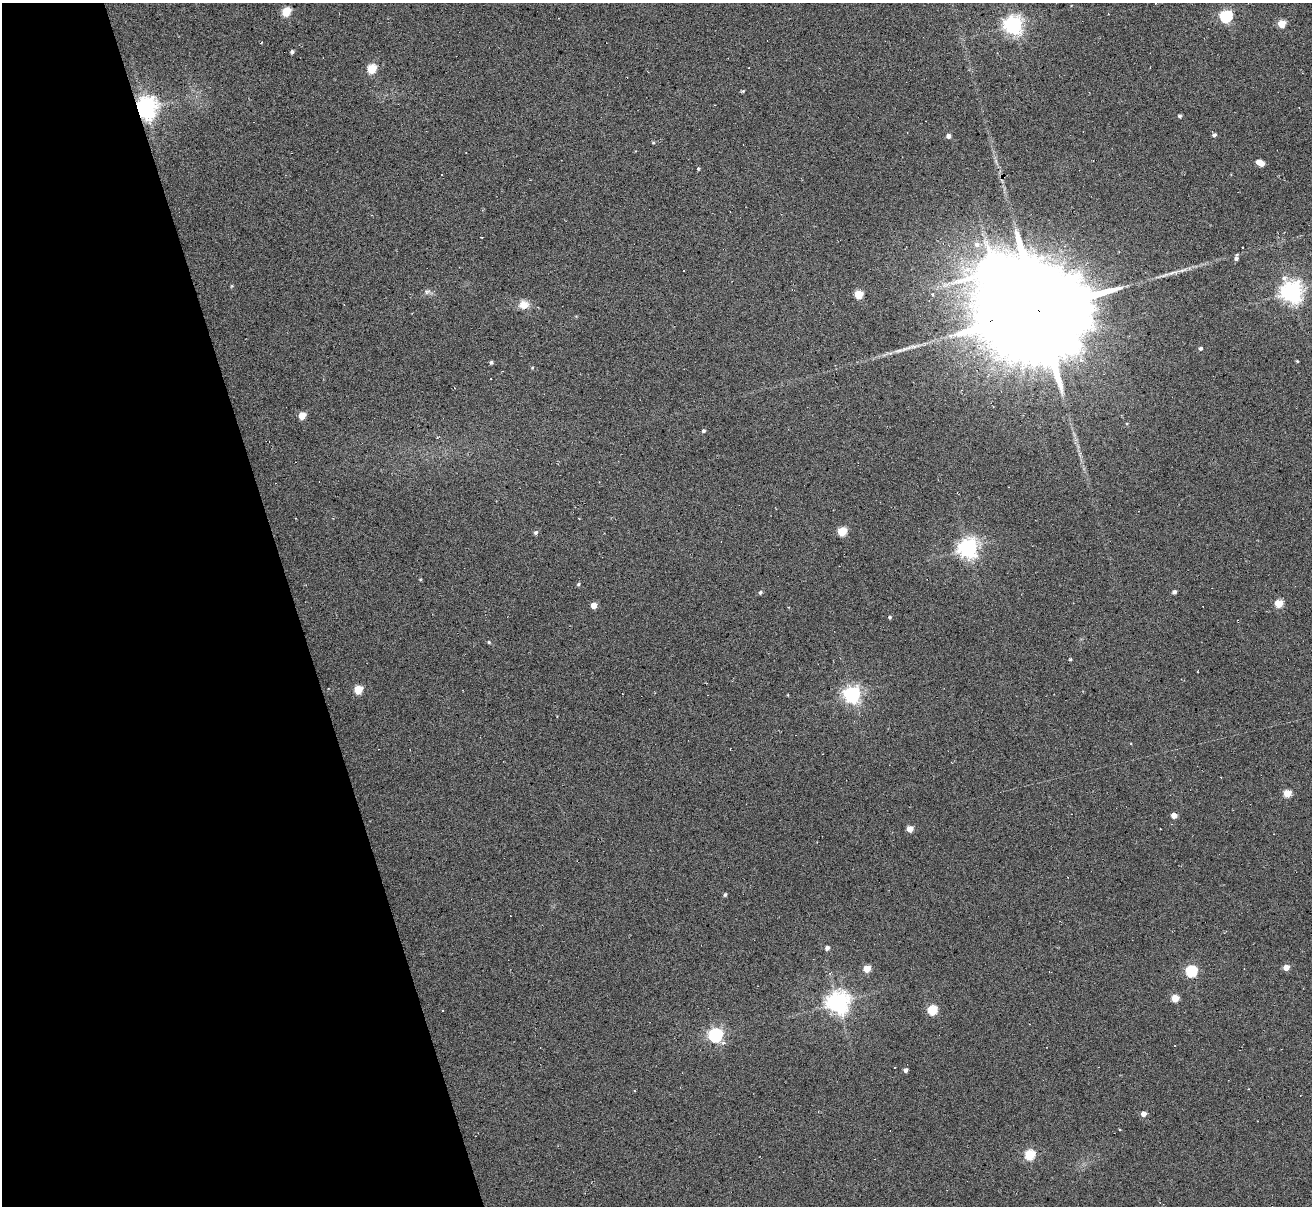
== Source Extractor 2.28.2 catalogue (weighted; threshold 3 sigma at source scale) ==
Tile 5 of 4 x 4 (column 1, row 2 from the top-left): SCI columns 56-1365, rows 2564-3767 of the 5294 x 5235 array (HDU 1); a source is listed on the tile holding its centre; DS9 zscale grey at full resolution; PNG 1314 x 1208 px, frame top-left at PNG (2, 3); no overlay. Shown black and unused: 22% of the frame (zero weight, under 3 of 6 exposures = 3% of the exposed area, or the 3 px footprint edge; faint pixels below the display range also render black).
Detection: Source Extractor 2.28.2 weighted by HDU 2 'WHT'; one run over the whole footprint, this tile lists its part. Background 0.105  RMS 0.051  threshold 0.207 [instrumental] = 3 sigma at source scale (4.09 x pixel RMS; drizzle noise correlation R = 1.36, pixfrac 0.8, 0.05/0.05 arcsec/px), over >= 5 px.
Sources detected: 75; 8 cosmic-ray / hot-pixel residue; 1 long thin detection or spike segment (spike, bleed or trail) — not listed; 1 inside a brighter listed object's ellipse — not listed separately; the other 65 listed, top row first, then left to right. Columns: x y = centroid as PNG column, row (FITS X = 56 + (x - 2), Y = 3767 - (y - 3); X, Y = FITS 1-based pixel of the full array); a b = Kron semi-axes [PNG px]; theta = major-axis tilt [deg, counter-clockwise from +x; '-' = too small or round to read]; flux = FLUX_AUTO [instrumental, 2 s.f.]
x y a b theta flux
286 12 6 5 - 180
1226 16 6 6 - 610
1282 23 5 5 - 120
1013 25 7 7 - 2300
261 43 3 2 - 3
292 52 4 3 - 8.6
372 69 6 5 - 200
743 91 5 3 - 5.7
145 108 8 7 - 3800
1180 116 4 3 - 9.8
1214 135 5 4 - 13
948 136 5 5 - 17
653 142 4 4 - 5
466 153 2 2 - 2.7
1261 164 5 4 - 34
698 169 4 4 - 5
1003 176 7 5 62 14
977 244 7 7 - 21
1242 247 2 2 - 5
1236 258 5 4 - 14
995 271 11 9 32 10000
232 286 5 4 - 4.7
427 292 9 6 18 14
1292 292 8 7 - 3300
859 294 5 5 - 170
933 294 4 3 - 5.7
523 305 12 10 2 48
1039 311 29 26 0 160000
914 346 16 4 4 22
1200 348 4 4 - 9.6
899 350 15 4 8 21
1297 361 3 3 - 5.2
491 362 4 4 - 8.9
532 368 4 3 - 3.7
302 415 5 5 - 78
703 431 5 4 - 9.2
842 531 6 5 - 160
536 532 6 5 - 9.3
968 548 7 7 - 2600
578 584 5 4 - 6.2
760 592 5 4 - 8.2
1174 592 4 4 - 14
1279 603 5 5 - 140
594 605 5 4 - 54
890 617 4 4 - 6.8
489 642 5 4 - 5.2
1070 659 4 3 - 4.8
358 689 6 5 - 140
852 694 7 6 - 1800
788 695 4 3 - 3.3
1287 793 5 5 - 110
1174 815 4 4 - 41
910 829 5 4 - 58
725 895 4 4 - 8
827 948 5 4 - 18
1286 967 5 4 - 47
867 969 5 5 - 83
1191 971 6 5 - 510
1175 998 5 5 - 93
838 1002 8 7 - 3500
932 1010 5 5 - 250
715 1035 6 6 - 1100
905 1070 4 4 - 15
1143 1114 5 5 - 29
1030 1155 6 6 - 230
Overlapping masked pixels (flux is a lower limit): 3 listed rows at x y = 145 108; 1003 176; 1039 311